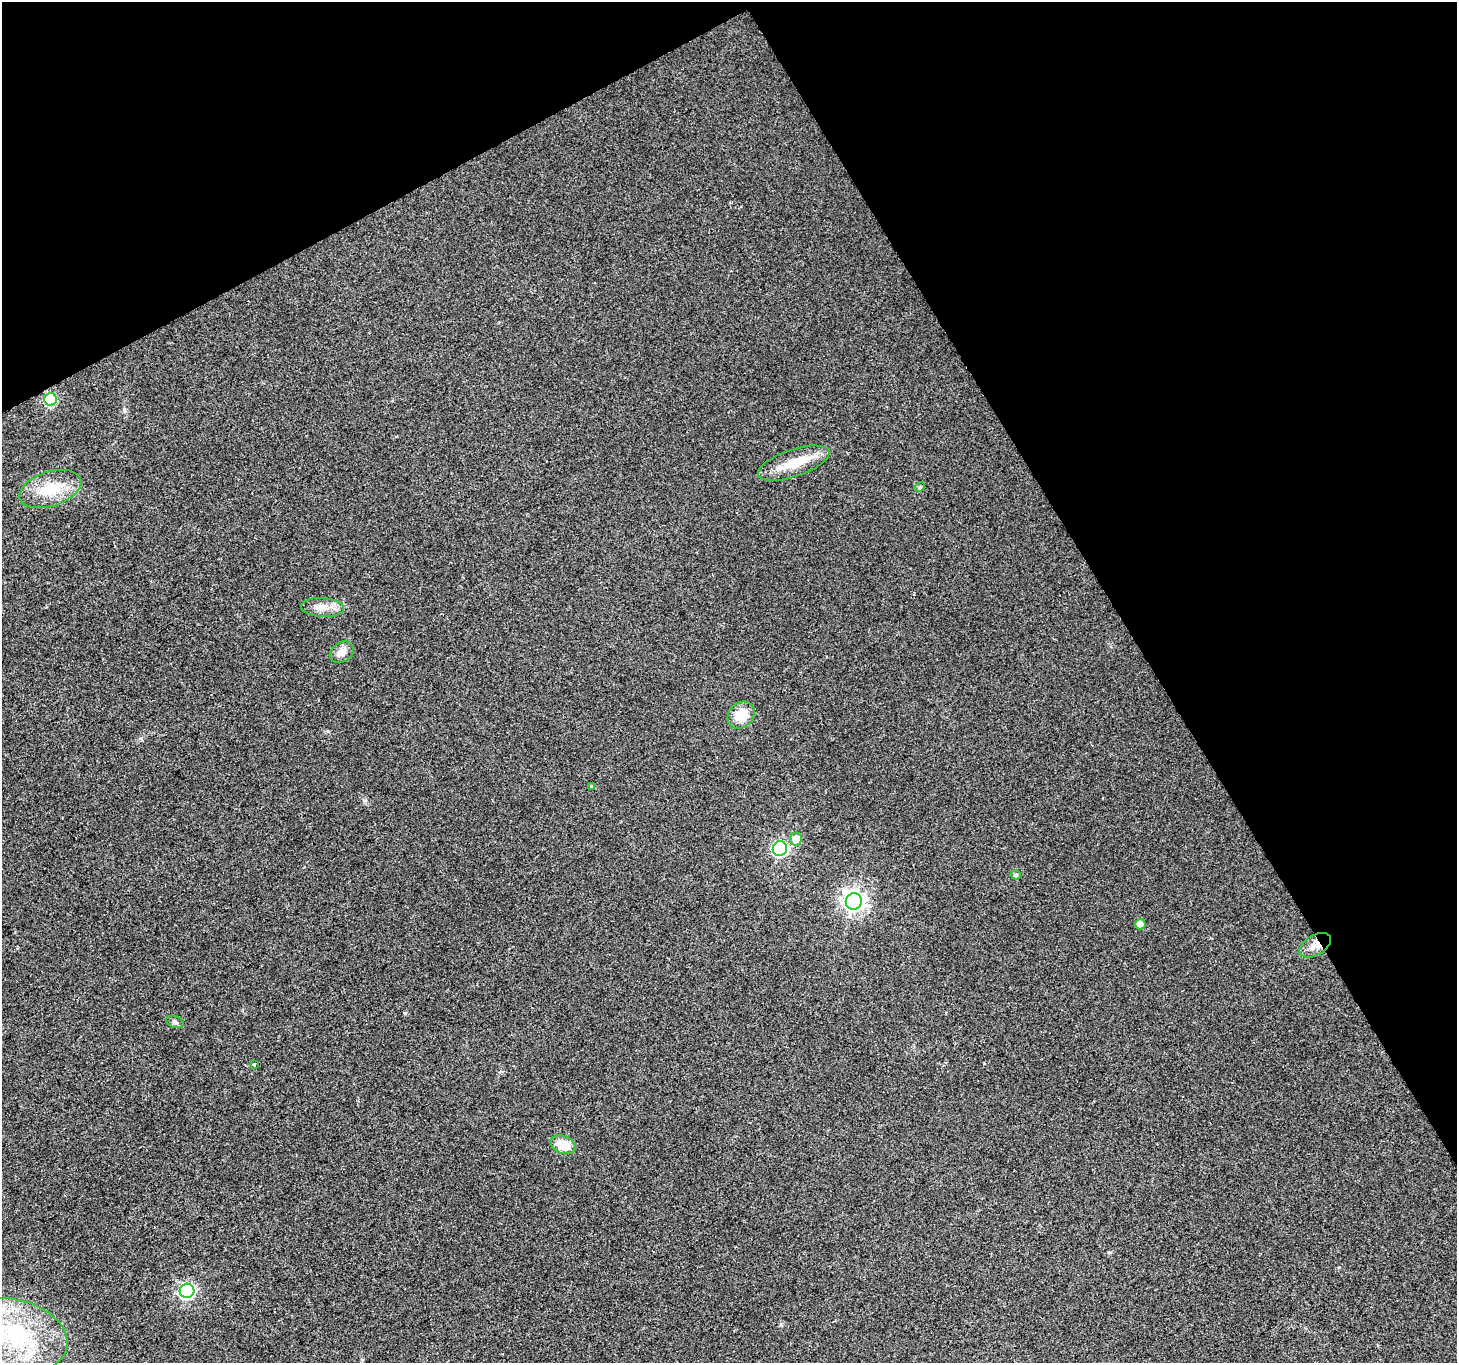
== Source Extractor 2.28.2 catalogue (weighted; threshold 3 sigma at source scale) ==
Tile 3 of 4 x 4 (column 3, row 1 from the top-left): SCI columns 2916-4370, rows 4251-5611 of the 5826 x 5719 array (HDU 1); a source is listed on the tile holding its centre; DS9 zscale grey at full resolution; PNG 1459 x 1365 px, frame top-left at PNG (2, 2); each listed source drawn as its Kron ellipse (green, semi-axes under 4 px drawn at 4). Shown black and unused: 29% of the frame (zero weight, under 2 of 3 exposures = <1% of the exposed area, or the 3 px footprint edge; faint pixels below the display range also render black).
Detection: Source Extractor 2.28.2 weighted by HDU 2 'WHT'; one run over the whole footprint, this tile lists its part. Background 0.0247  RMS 0.0056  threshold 0.025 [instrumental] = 3 sigma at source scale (4.5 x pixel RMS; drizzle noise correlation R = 1.50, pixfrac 1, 0.0396/0.0396 arcsec/px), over >= 5 px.
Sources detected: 19; all 19 listed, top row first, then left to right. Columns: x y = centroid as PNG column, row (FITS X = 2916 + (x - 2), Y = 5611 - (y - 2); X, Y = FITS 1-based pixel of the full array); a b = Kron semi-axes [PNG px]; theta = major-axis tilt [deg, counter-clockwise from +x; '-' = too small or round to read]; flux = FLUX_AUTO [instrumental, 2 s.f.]
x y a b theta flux
51 399 6 6 - 38
794 463 37 13 19 15
919 487 6 4 28 0.86
50 489 32 17 18 18
322 607 21 9 -3 6.3
342 652 13 9 31 4.5
741 715 15 12 46 11
592 787 4 3 - 6.3
796 839 6 6 - 6.6
780 849 7 7 - 100
1016 875 5 4 - 1.2
854 901 8 8 - 330
1140 924 5 5 - 5.2
1315 945 17 10 31 5.5
175 1022 9 5 -21 1.3
254 1065 3 3 - 2.6
563 1145 13 9 -21 10
187 1291 7 7 - 120
15 1335 54 35 -15 70
Overlapping masked pixels (flux is a lower limit): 1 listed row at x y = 1315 945
Isophote crosses this tile's border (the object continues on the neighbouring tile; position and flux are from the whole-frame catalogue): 1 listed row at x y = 15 1335
Unlisted compact peaks at least as high as the median listed source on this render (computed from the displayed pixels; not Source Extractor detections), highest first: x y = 365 800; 124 410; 328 731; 1108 1252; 1339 1267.